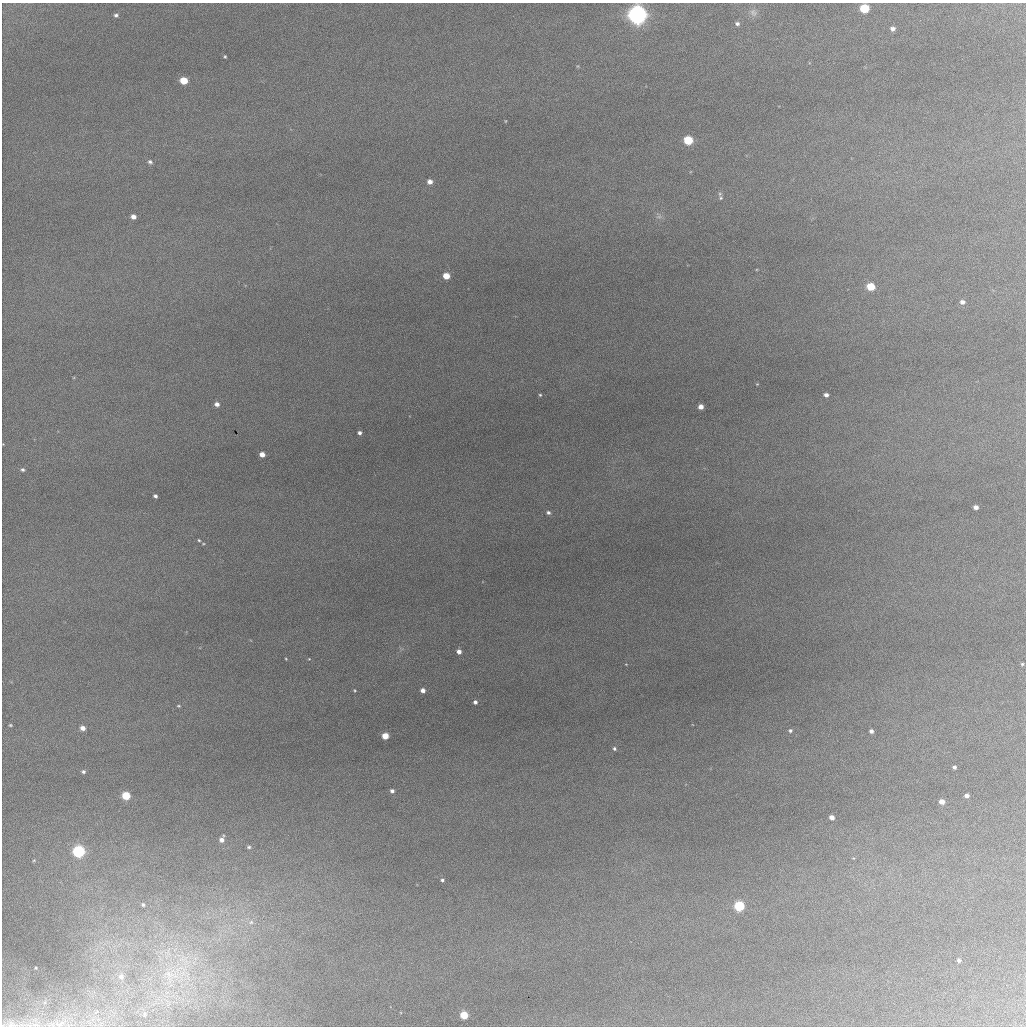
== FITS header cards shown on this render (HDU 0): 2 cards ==
NAXIS1  = 1024 / fastest changing axis
NAXIS2  = 1024 / next to fastest changing axis

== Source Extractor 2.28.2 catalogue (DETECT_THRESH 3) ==
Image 1024 x 1024 px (HDU 0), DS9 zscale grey, 1 PNG px = 1 image px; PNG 1028 x 1028 px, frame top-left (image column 1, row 1024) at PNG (2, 3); no overlay
Background 952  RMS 17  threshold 50.6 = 3 sigma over >= 5 px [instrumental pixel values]
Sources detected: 70; all 70 listed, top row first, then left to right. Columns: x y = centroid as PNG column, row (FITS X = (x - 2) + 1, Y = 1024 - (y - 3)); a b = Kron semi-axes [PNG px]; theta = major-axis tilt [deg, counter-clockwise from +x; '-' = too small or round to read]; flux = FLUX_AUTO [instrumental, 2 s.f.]
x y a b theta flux
864 8 6 5 - 6.4e+04
753 13 10 8 -45 4.3e+03
116 15 6 5 - 2.8e+03
637 15 7 7 - 1.1e+06
737 24 5 4 - 2.6e+03
893 29 5 5 - 4.8e+03
225 56 3 3 - 1.3e+03
578 66 5 3 - 1.1e+03
184 81 6 5 - 2.6e+04
505 121 5 3 - 9.1e+02
688 140 6 5 - 6.2e+04
150 162 6 5 - 2.7e+03
430 182 5 4 - 7.1e+03
721 198 6 6 - 2.2e+03
133 217 5 4 - 5.9e+03
659 217 9 4 8 2.7e+03
446 276 5 5 - 2.2e+04
871 287 5 5 - 4.1e+04
962 302 6 5 - 4.8e+03
757 384 4 3 - 9.9e+02
540 395 4 4 - 1.3e+03
826 395 4 4 - 4.9e+03
217 404 5 5 - 5.6e+03
701 407 4 4 - 8.5e+03
360 433 4 4 - 3.4e+03
3 444 2 2 - 5.3e+02
262 454 5 4 - 9.9e+03
22 470 4 4 - 2.2e+03
155 496 4 3 - 2.8e+03
976 507 4 4 - 5.9e+03
548 512 5 5 - 2.9e+03
199 540 4 3 - 1.3e+03
459 651 4 4 - 5.7e+03
286 659 3 2 - 9.7e+02
309 659 4 3 - 8.3e+02
1022 664 5 4 - 1.5e+03
355 690 4 3 - 1.1e+03
423 690 4 4 - 5.9e+03
475 702 4 4 - 3.2e+03
178 706 5 3 - 1.2e+03
10 725 4 3 - 1.4e+03
83 728 5 4 - 7.1e+03
790 731 5 5 - 2.1e+03
871 731 4 4 - 4.3e+03
385 736 5 5 - 2.0e+04
614 748 5 4 - 2.1e+03
954 767 4 4 - 2.6e+03
83 772 5 4 - 2.3e+03
392 791 4 4 - 3.5e+03
126 796 5 5 - 4.3e+04
967 796 4 4 - 5.7e+03
942 802 5 4 - 9.8e+03
832 817 4 4 - 8.5e+03
222 840 5 5 - 5.8e+03
249 847 4 3 - 1.8e+03
78 851 6 6 - 1.8e+05
853 858 5 4 - 1.0e+03
34 860 4 3 - 9.2e+02
442 880 4 4 - 2.3e+03
143 905 5 4 - 1.9e+03
739 906 5 5 - 1.0e+05
251 922 9 6 15 5.4e+03
959 960 5 4 - 2.9e+03
36 968 3 3 - 9.9e+02
169 974 16 9 -25 1.4e+04
121 976 7 6 - 4.0e+03
464 1015 5 5 - 3.5e+04
11 1024 26 11 -2 1.4e+04
59 1024 16 7 15 8.2e+03
25 1025 32 6 0 1.5e+04
At the frame edge (FLAGS 8, measured only in part): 4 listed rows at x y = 637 15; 3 444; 11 1024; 25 1025

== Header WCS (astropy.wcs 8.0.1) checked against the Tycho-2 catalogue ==
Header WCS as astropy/WCSLIB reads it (CRVAL/CRPIX/CD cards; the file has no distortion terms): RA---TAN/DEC--TAN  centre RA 02:22:40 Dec +43:03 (35.66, +43.04 deg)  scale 0.707 arcsec/px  FOV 12.1' x 12.1'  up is +92 deg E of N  parity flipped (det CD > 0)
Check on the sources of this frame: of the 60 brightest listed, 7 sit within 1.5 arcsec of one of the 8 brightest Tycho-2 stars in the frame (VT <= 12.86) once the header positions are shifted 0.21 arcsec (0.10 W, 0.19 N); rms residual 0.49 arcsec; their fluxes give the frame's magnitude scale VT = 23.71 - 2.5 log10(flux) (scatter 0.14 mag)
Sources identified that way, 7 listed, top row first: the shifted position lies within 1.5 arcsec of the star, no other Tycho-2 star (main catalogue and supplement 1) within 3.0 arcsec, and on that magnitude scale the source's flux lands within +1.5 / -3 mag of the star's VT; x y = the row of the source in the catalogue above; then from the Tycho-2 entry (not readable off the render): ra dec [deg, ICRS J2000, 3 dp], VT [Tycho-2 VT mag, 2 dp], TYC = Tycho-2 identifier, HIP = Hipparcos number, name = IAU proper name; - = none
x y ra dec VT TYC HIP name
864 8 35.797 +42.970 11.69 2839-52-1 - -
637 15 35.798 +43.015 8.53 2839-352-1 - -
184 81 35.784 +43.104 12.59 2839-1114-1 - -
688 140 35.764 +43.006 11.32 2839-1517-1 - -
78 851 35.578 +43.130 10.75 2843-287-1 - -
739 906 35.558 +43.001 11.35 2839-454-1 - -
464 1015 35.531 +43.055 12.86 2839-228-1 - -